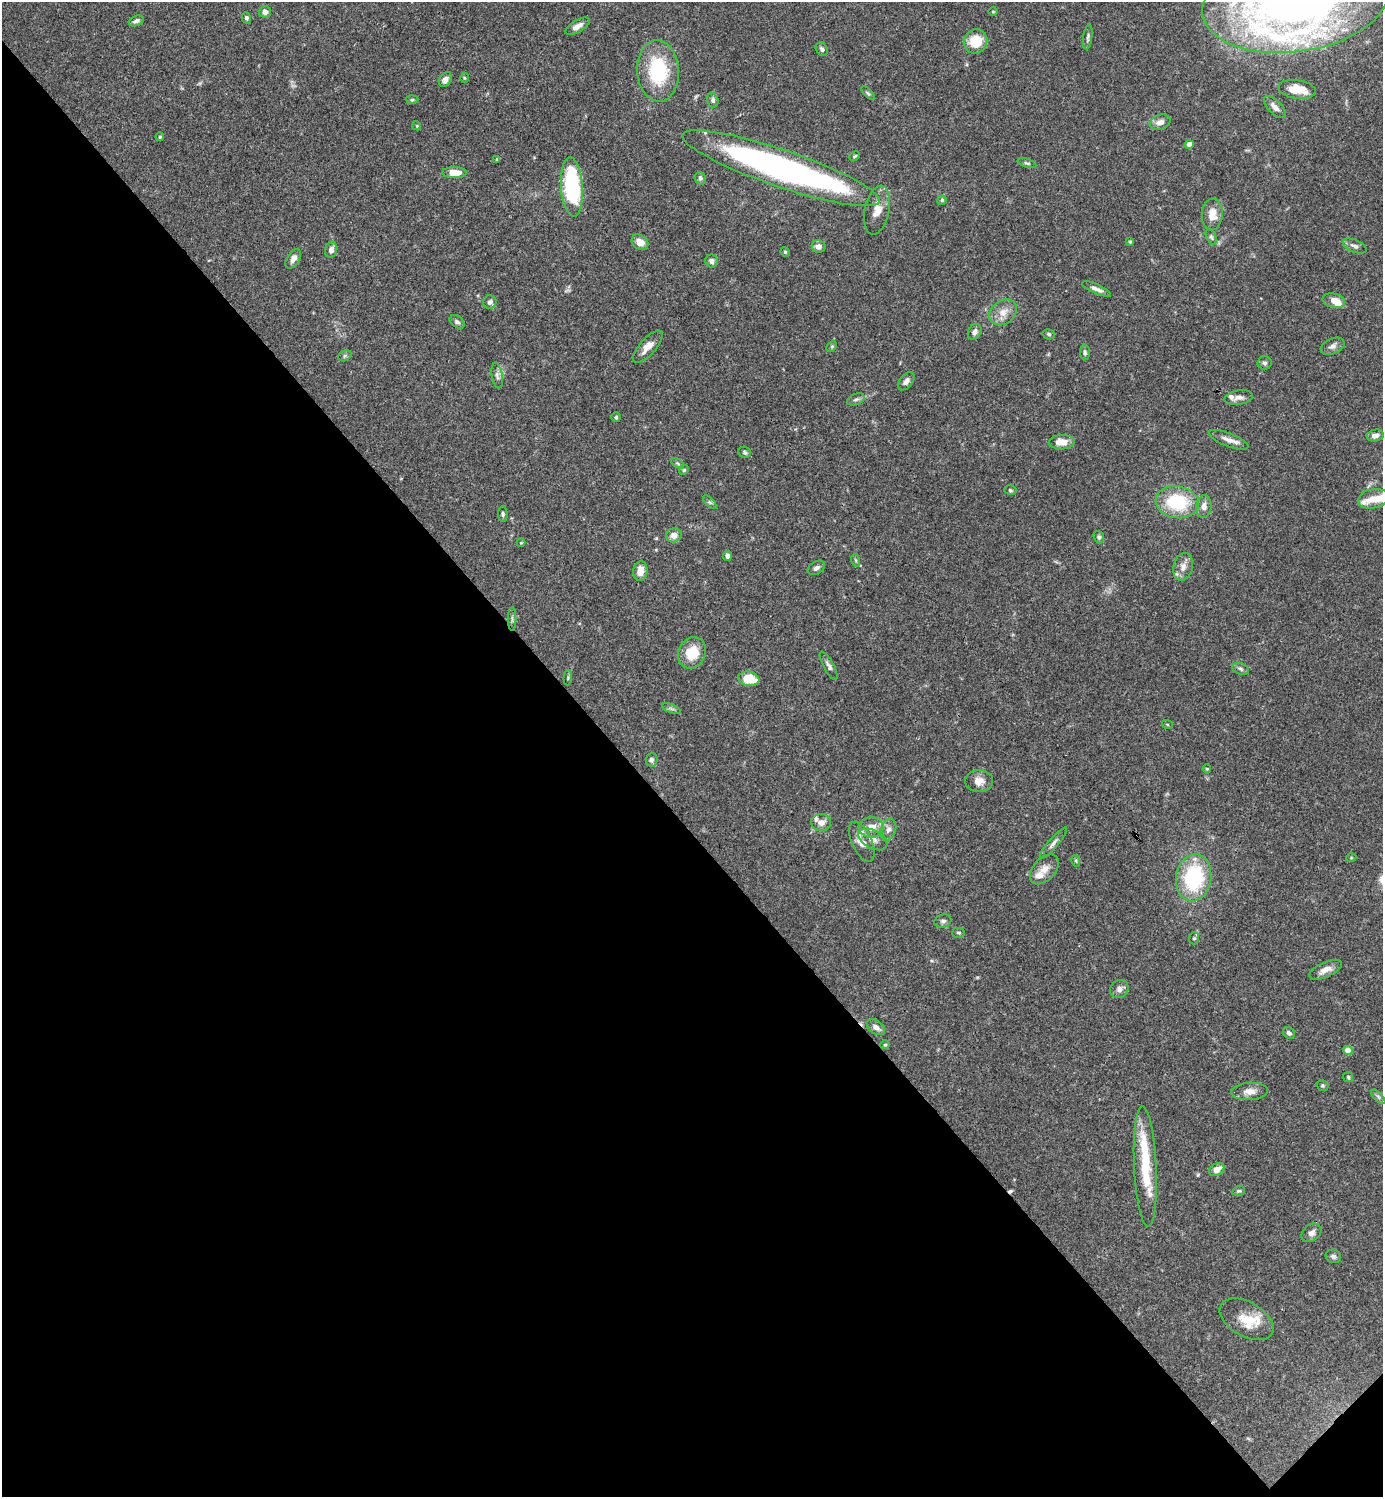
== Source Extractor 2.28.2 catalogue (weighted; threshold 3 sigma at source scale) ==
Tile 14 of 4 x 4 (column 2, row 4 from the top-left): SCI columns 1682-3062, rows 1-1495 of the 5983 x 5983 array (HDU 1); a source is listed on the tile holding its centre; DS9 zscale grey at full resolution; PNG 1385 x 1499 px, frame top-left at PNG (2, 2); each listed source drawn as its Kron ellipse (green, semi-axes under 4 px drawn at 4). Shown black and unused: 45% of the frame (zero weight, under 3 of 4 exposures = <1% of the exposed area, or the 3 px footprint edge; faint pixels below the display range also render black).
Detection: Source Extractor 2.28.2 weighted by HDU 2 'WHT'; one run over the whole footprint, this tile lists its part. Background 0.0659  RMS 0.0032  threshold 0.0144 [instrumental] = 3 sigma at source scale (4.5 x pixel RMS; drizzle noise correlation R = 1.50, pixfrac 1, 0.05/0.05 arcsec/px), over >= 5 px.
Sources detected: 132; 2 cosmic-ray / hot-pixel residue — neither listed nor drawn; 12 inside a brighter listed object's ellipse — not listed separately; the other 118 listed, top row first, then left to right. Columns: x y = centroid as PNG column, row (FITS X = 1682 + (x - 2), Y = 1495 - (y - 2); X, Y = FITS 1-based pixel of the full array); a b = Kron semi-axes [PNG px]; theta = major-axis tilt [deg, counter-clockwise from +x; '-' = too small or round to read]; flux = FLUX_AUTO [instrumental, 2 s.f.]
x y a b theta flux
1295 2 93 50 8 270
265 12 6 5 - 1.6
993 12 4 3 - 0.27
246 18 5 4 - 0.67
136 21 8 5 23 0.96
578 26 13 6 31 2
1088 37 12 4 82 0.86
976 41 12 11 - 8.6
822 49 7 5 -60 0.86
658 71 31 21 -86 21
464 78 5 3 - 0.3
445 79 8 6 56 1.4
1297 89 19 9 -8 6.6
868 93 9 4 -44 0.54
412 100 6 4 2 0.47
713 100 7 5 -75 0.79
1275 107 14 6 -45 2
1160 122 11 7 19 2.1
417 126 4 3 - 0.29
160 137 4 3 - 0.37
1189 144 4 4 - 2.8
855 156 5 3 - 0.4
497 159 4 4 - 0.42
1027 163 10 4 -17 0.64
781 168 104 18 -19 130
454 173 12 5 -1 4.6
700 178 6 5 - 0.74
572 187 29 11 -86 34
942 200 5 4 - 0.4
877 210 25 12 79 4.3
1212 214 16 10 87 4
1211 237 8 5 -68 0.65
640 242 9 7 -38 3.1
1130 242 4 4 - 0.36
818 246 7 6 - 2
1355 246 13 6 -23 1.3
331 250 8 6 76 1.5
785 252 5 4 - 0.36
293 259 11 6 58 2.1
711 261 6 6 - 1
1096 289 16 4 -24 1.6
1334 301 11 7 -13 3.4
490 302 7 6 - 1.2
1003 312 15 11 38 3.4
457 322 8 5 -36 0.86
975 332 8 6 60 1.4
1049 334 6 5 - 0.62
832 346 6 4 45 0.43
1333 346 12 7 23 1.4
648 347 20 8 49 3.2
1085 352 8 5 -87 0.65
345 356 7 5 31 0.61
1265 363 7 6 - 0.87
497 375 13 5 -81 1.2
906 381 10 6 52 1.4
1239 398 14 7 8 1.8
856 399 9 5 22 0.85
616 417 5 5 - 0.54
1375 436 8 6 11 2
1229 440 21 6 -21 2.4
1062 442 13 7 2 4.1
745 452 6 5 - 0.56
677 463 7 4 -31 0.45
684 470 5 4 - 0.44
1010 490 6 4 -16 0.49
1373 499 15 9 11 3.7
710 502 8 3 -45 0.51
1177 502 22 16 -8 18
1204 507 11 7 84 2.1
503 514 8 4 -89 0.6
674 535 8 7 - 2.3
1099 537 6 5 - 0.76
521 543 4 4 - 0.28
727 556 5 4 - 0.87
855 560 6 4 -70 0.39
1183 567 14 9 75 2.5
816 568 9 6 32 1
640 571 10 7 82 3.1
512 619 11 2 90 0.58
692 653 16 13 64 7.6
829 666 16 5 -61 1.2
1241 669 9 5 -20 0.8
568 678 7 3 86 0.42
749 679 10 7 -10 7.8
671 709 10 3 -21 0.6
1167 724 5 3 - 0.31
652 760 7 6 - 0.88
1207 769 4 3 - 0.31
979 781 14 11 2 2.9
821 823 10 8 -2 2.2
871 827 12 10 4 3.7
888 829 11 7 71 1.7
873 839 15 9 -28 2.6
862 842 21 10 -65 4.5
1053 843 20 5 50 1.4
1351 858 5 3 - 0.29
1076 861 6 3 -73 0.43
1044 869 17 11 47 3.2
1194 878 24 17 82 27
943 921 8 6 15 0.9
958 933 6 5 - 0.49
1194 938 6 5 - 0.59
1326 970 18 7 24 2.5
1119 989 10 8 41 1.6
876 1027 10 6 -36 1.8
1289 1033 6 5 - 0.98
885 1045 4 4 - 0.34
1348 1050 5 4 - 5
1348 1077 5 5 - 0.43
1323 1085 6 5 - 0.46
1250 1091 18 8 3 2.7
1378 1097 9 3 -45 0.58
1145 1166 60 11 -87 15
1217 1169 8 6 31 2.8
1239 1191 6 4 18 0.48
1311 1233 11 8 39 1.6
1333 1256 8 6 -21 0.93
1247 1319 29 17 -30 7.4
Isophote crosses this tile's border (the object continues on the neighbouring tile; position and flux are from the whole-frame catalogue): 2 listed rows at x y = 1295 2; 265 12